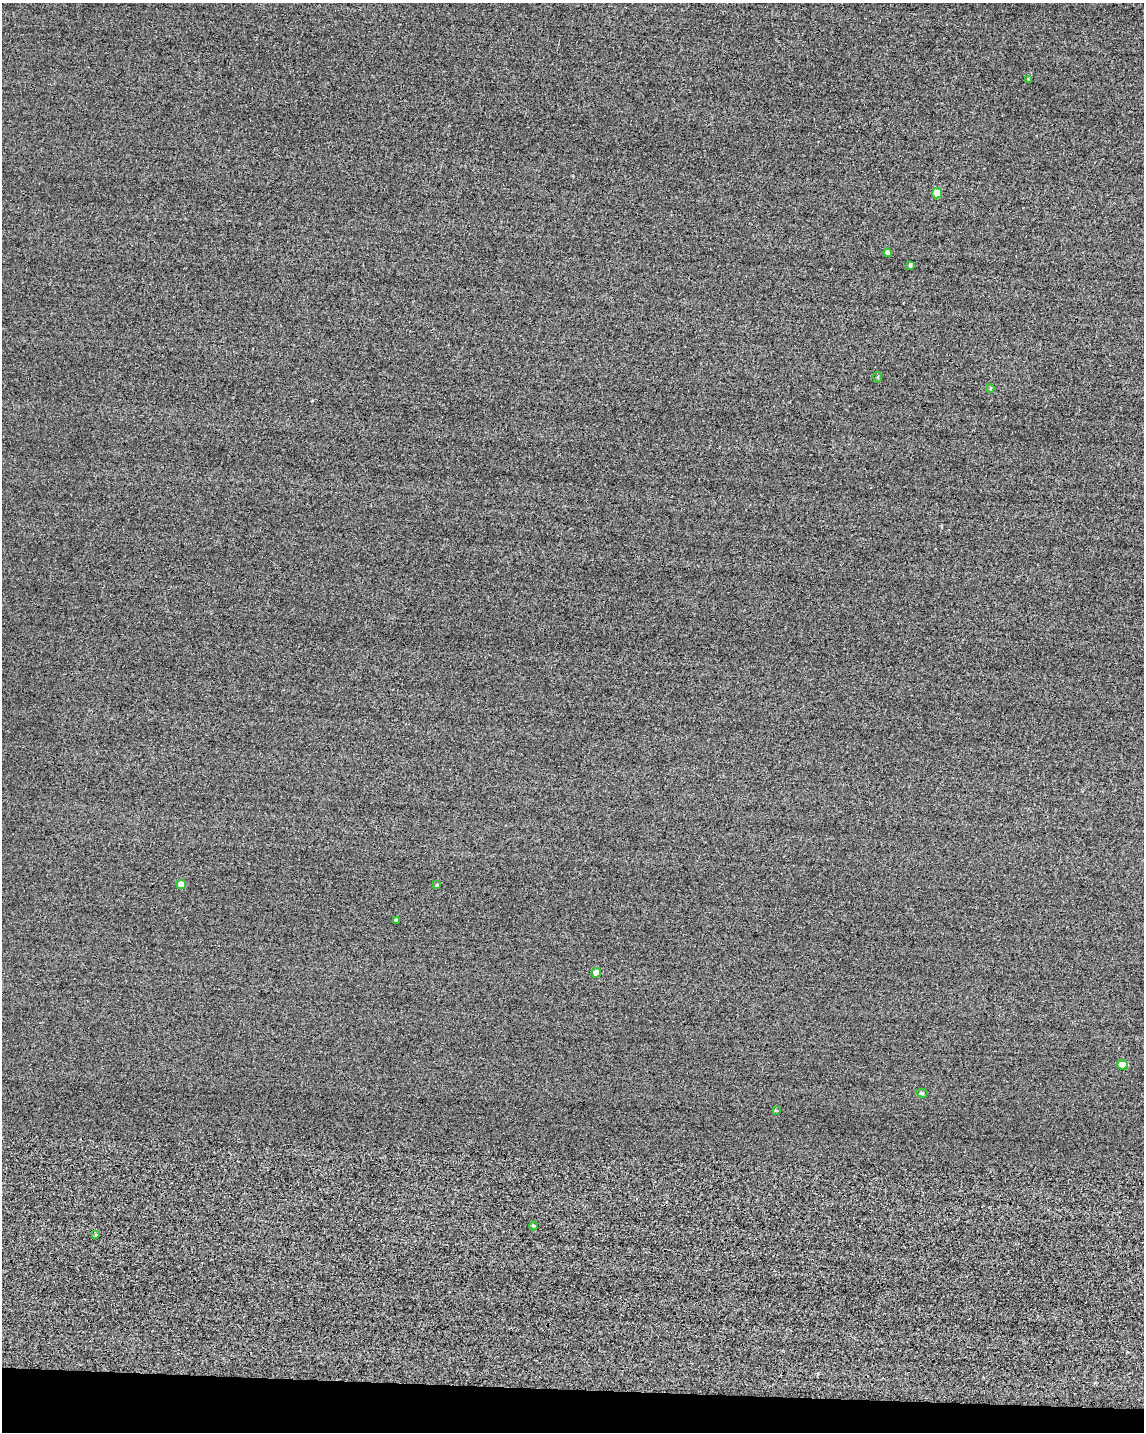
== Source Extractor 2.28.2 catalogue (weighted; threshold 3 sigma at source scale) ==
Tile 11 of 4 x 3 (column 3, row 3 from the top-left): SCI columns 2309-3450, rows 247-1676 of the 4849 x 4881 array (HDU 1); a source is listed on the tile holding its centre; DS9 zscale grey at full resolution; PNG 1146 x 1434 px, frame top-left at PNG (2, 3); each listed source drawn as its Kron ellipse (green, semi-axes under 4 px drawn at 4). Shown black and unused: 3% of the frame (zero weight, under 2 of 3 exposures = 12% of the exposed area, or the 3 px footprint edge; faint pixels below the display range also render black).
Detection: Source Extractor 2.28.2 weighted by HDU 2 'WHT'; one run over the whole footprint, this tile lists its part. Background -0.229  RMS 3.4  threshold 15.2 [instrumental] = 3 sigma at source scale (4.5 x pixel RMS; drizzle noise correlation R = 1.50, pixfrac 1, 0.05/0.05 arcsec/px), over >= 5 px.
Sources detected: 15; all 15 listed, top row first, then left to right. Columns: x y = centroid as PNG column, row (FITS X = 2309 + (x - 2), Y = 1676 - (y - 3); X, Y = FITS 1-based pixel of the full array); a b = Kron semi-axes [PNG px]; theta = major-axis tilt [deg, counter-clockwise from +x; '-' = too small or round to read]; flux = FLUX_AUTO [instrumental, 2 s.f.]
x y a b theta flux
1029 80 4 3 - 540
937 193 5 5 - 5500
888 253 4 4 - 1500
910 265 4 3 - 590
877 377 5 3 - 320
990 388 4 3 - 320
181 885 5 4 - 3100
437 885 4 4 - 410
396 920 4 4 - 690
596 973 5 5 - 3100
1122 1065 5 5 - 5400
922 1093 5 4 - 660
776 1110 3 2 - 300
534 1226 4 3 - 330
96 1235 3 3 - 340